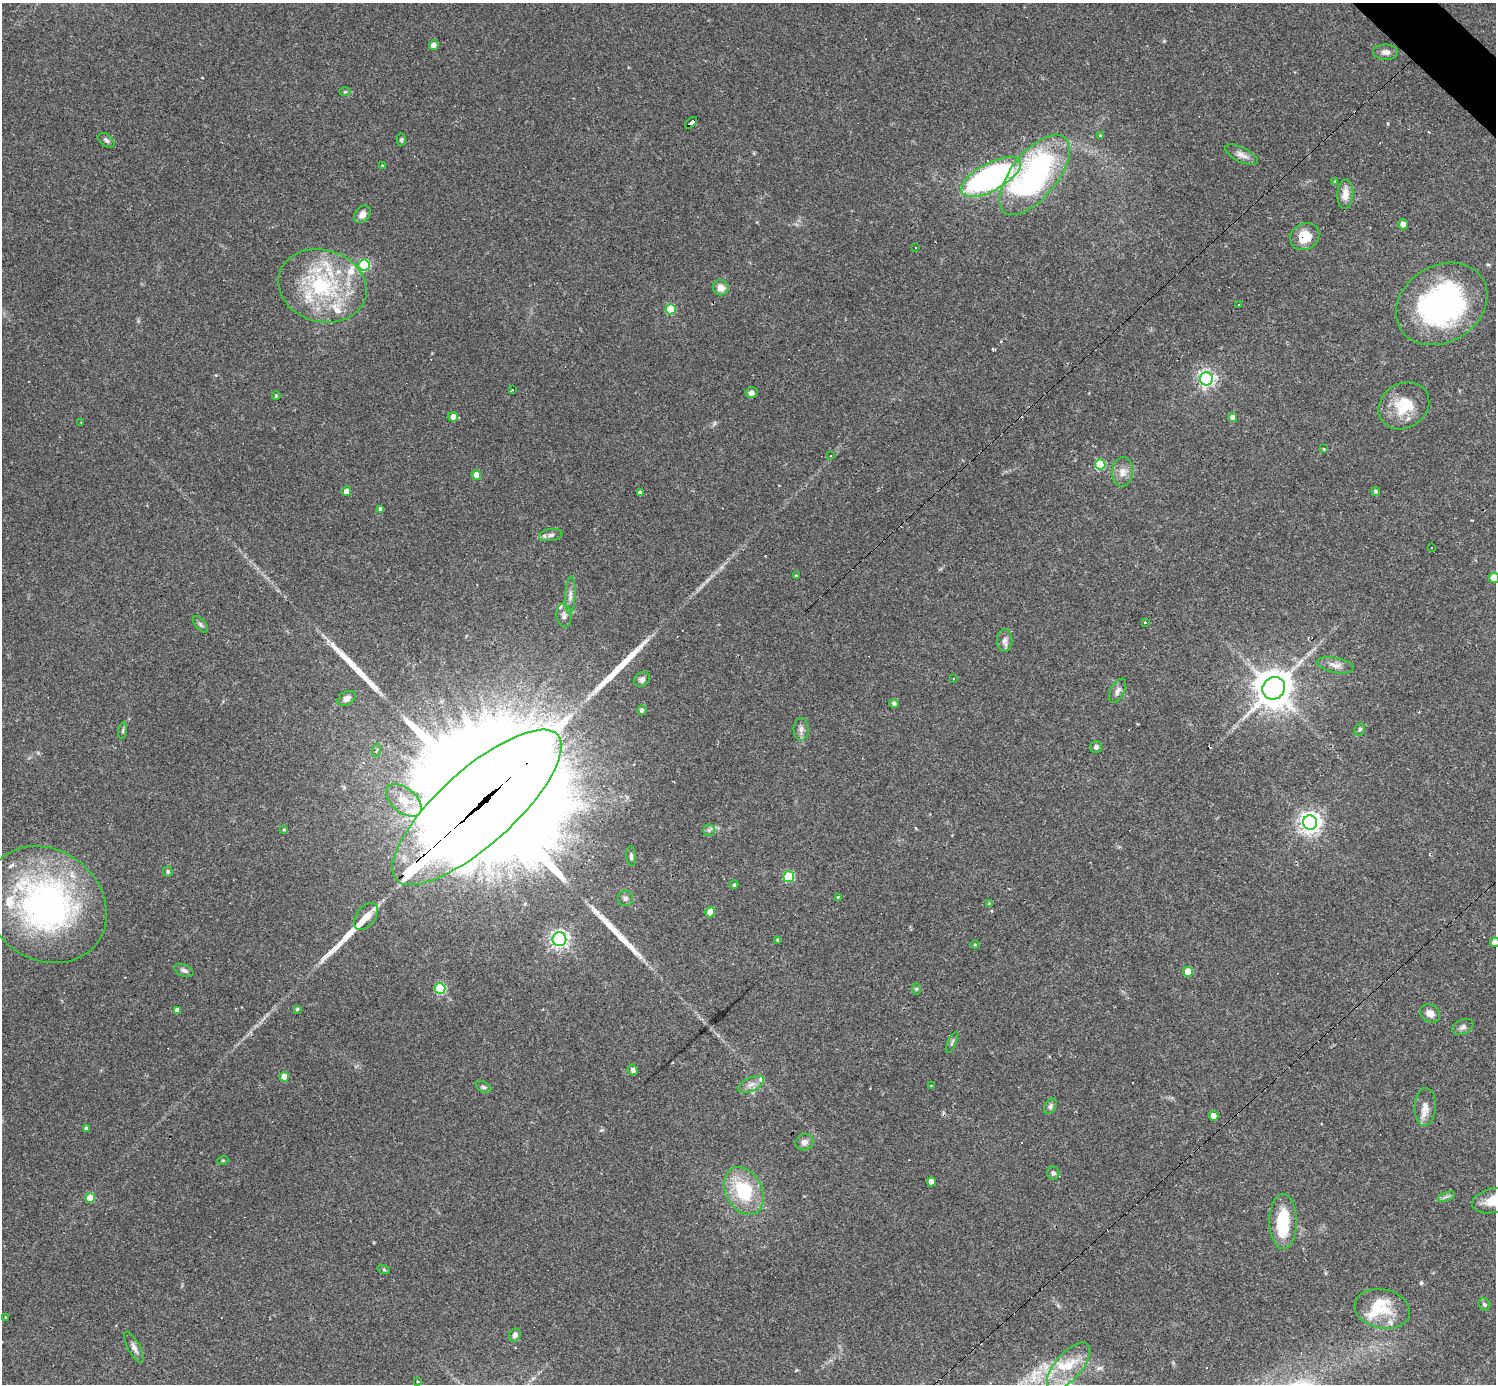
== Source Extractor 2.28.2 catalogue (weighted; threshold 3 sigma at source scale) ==
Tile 10 of 4 x 4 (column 2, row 3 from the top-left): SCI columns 1495-2988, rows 1678-3059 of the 5977 x 5977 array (HDU 1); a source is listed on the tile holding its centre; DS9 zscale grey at full resolution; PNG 1498 x 1386 px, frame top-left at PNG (2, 3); each listed source drawn as its Kron ellipse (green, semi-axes under 4 px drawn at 4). Shown black and unused: <1% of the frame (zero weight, under 3 of 4 exposures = <1% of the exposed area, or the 3 px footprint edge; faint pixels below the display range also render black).
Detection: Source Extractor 2.28.2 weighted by HDU 2 'WHT'; one run over the whole footprint, this tile lists its part. Background 0.0358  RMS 0.0044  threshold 0.0196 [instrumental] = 3 sigma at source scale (4.5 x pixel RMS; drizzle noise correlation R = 1.50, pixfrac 1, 0.05/0.05 arcsec/px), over >= 5 px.
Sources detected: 147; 1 inside a brighter object's white glare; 16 cosmic-ray / hot-pixel residue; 4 long thin detections or spike segments (spike, bleed or trail) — neither listed nor drawn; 10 inside a brighter listed object's ellipse — not listed separately; the other 116 listed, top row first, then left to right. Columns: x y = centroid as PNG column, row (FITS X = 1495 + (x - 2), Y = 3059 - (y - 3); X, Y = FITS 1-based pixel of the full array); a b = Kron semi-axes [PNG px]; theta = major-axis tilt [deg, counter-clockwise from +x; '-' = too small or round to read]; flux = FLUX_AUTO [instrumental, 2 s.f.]
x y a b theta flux
434 45 5 4 - 3.3
1386 52 12 7 -1 2.3
345 92 6 4 2 0.58
691 123 7 4 43 50
1100 136 4 3 - 0.58
401 139 6 4 90 0.66
106 140 9 6 -40 1.3
1242 155 18 7 -26 2.8
383 166 4 3 - 0.59
1035 175 48 23 51 110
991 177 33 13 29 120
1335 182 3 3 - 0.88
1345 194 15 8 86 4.2
362 214 10 7 48 2.6
1403 224 5 5 - 2.1
1305 236 15 13 32 9.1
916 247 3 2 - 0.52
364 265 5 5 - 39
322 286 45 36 -16 48
721 288 8 7 - 3.7
1238 304 3 2 - 0.53
1442 304 48 38 32 94
671 309 5 5 - 18
1206 379 6 6 - 140
512 390 3 2 - 0.59
751 393 6 5 - 1.9
276 396 4 3 - 0.68
1404 406 26 22 33 14
453 417 5 4 - 3.9
1233 418 4 4 - 3.5
81 422 3 2 - 0.31
1324 449 3 3 - 0.41
831 456 3 3 - 0.8
1100 464 5 5 - 22
1122 472 15 10 84 3.7
476 475 5 4 - 7
347 491 5 4 - 3.9
1376 491 4 4 - 0.89
640 493 4 4 - 1.6
381 509 3 3 - 1.4
551 535 12 6 9 1.8
1431 548 3 2 - 0.43
796 576 3 3 - 0.58
1494 578 5 5 - 11
570 595 18 5 87 2.4
564 616 12 7 -82 1.7
1145 622 2 2 - 0.5
201 624 10 5 -49 0.97
1005 640 11 7 90 2.1
1335 665 19 7 -11 2.9
642 679 8 6 39 1.6
953 679 3 2 - 0.28
1274 688 12 10 42 1100
1118 691 13 6 63 1.8
347 698 10 6 32 2.4
894 704 4 4 - 1.5
642 710 4 4 - 1.4
801 729 11 7 -88 2.1
1360 729 6 5 - 0.79
123 731 8 4 82 0.76
1096 747 6 6 - 1.1
376 751 7 4 78 0.89
404 800 21 12 -40 7.3
477 807 108 37 42 31000
1310 823 7 7 - 270
284 830 4 3 - 0.45
709 830 6 5 - 0.98
631 856 10 4 -86 0.92
168 871 5 5 - 0.65
789 877 5 5 - 28
734 885 4 3 - 0.7
838 897 3 3 - 2.1
626 898 7 7 - 1.3
989 904 4 4 - 0.46
46 905 65 55 -36 140
710 912 5 4 - 5.3
366 916 15 9 52 4.8
559 939 7 7 - 170
778 940 4 3 - 0.91
1495 942 4 4 - 3.9
975 945 4 3 - 0.4
184 970 10 6 -21 1.3
1188 972 5 5 - 12
440 989 5 5 - 35
916 989 6 4 -90 0.6
297 1009 3 3 - 0.71
177 1010 4 4 - 1.9
1430 1013 10 8 -34 3
1463 1027 11 7 25 1.6
952 1042 11 3 67 0.81
633 1070 5 5 - 1.2
284 1077 5 4 - 7
751 1084 14 6 24 2.5
931 1086 3 3 - 0.4
484 1087 8 5 -26 0.89
1050 1106 8 5 60 1.1
1425 1107 19 10 87 4.4
1214 1116 5 4 - 3.3
87 1128 4 3 - 1
804 1142 9 8 - 2
223 1160 5 3 - 0.4
1053 1173 6 6 - 1.1
931 1182 4 4 - 4.3
744 1191 25 18 -62 24
1446 1197 9 4 19 1
90 1198 5 5 - 11
1494 1201 23 12 13 10
1283 1221 28 13 -90 19
384 1270 6 4 -20 0.6
1484 1304 6 5 - 0.89
1382 1309 28 19 -12 13
6 1318 3 3 - 0.42
515 1335 7 5 56 1.7
134 1347 17 6 -62 2
1069 1366 29 13 49 12
417 1381 3 2 - 0.72
Overlapping masked pixels (flux is a lower limit): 3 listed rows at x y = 691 123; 1305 236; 477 807
Isophote crosses this tile's border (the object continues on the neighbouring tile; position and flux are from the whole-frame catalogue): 3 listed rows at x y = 1494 578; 1495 942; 1494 1201
Unlisted compact peaks at least as high as the median listed source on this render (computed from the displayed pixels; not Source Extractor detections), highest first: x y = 1421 1283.